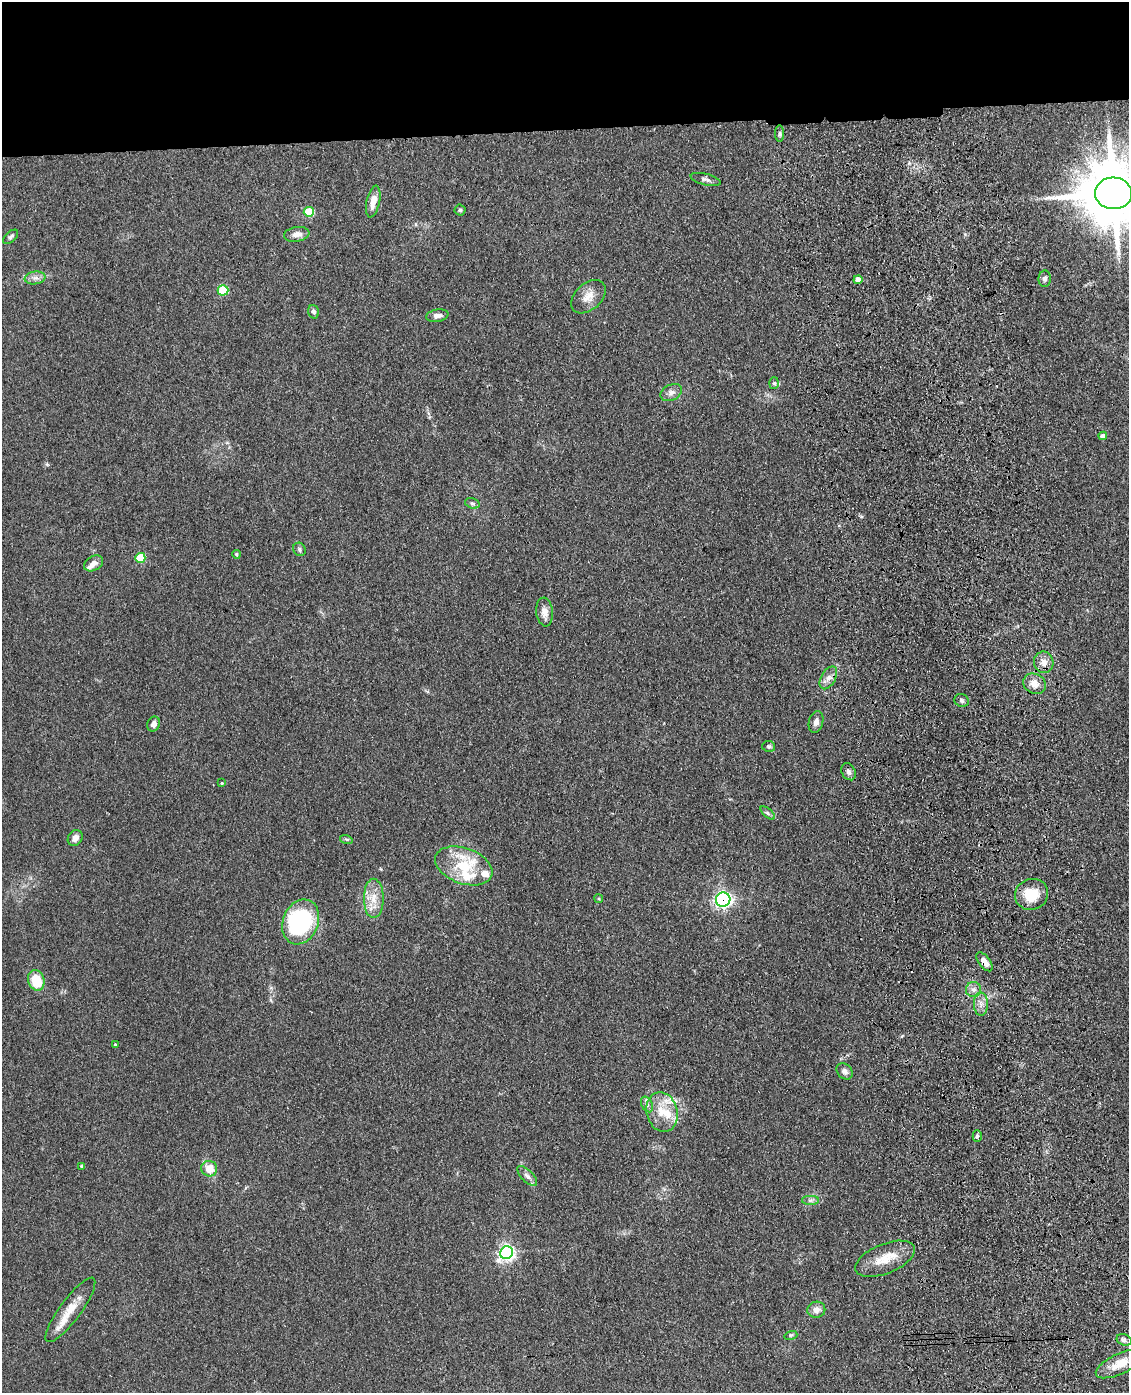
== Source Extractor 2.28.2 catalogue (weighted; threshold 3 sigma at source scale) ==
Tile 2 of 4 x 3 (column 2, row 1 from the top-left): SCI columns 1244-2370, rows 3033-4423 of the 4740 x 4572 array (HDU 1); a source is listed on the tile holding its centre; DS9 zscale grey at full resolution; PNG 1131 x 1395 px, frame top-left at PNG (2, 2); each listed source drawn as its Kron ellipse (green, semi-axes under 4 px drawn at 4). Shown black and unused: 9% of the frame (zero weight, under 3 of 4 exposures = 6% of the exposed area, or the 3 px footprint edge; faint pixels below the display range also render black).
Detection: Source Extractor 2.28.2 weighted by HDU 2 'WHT'; one run over the whole footprint, this tile lists its part. Background 0.0882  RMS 0.0092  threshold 0.0414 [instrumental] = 3 sigma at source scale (4.5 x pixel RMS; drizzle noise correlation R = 1.50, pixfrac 1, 0.05/0.05 arcsec/px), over >= 5 px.
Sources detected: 68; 1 cosmic-ray / hot-pixel residue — neither listed nor drawn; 5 inside a brighter listed object's ellipse — not listed separately; the other 62 listed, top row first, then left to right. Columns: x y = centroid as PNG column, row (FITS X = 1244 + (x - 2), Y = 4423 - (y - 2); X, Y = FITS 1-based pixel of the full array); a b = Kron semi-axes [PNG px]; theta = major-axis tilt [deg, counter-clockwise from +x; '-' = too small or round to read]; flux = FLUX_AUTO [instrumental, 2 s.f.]
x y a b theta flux
780 133 8 4 90 1.8
706 179 15 5 -13 3.3
1114 193 18 16 -4 8000
373 201 16 6 78 10
460 210 5 5 - 1.5
309 212 5 5 - 38
297 234 13 7 10 6
11 237 9 5 43 2.2
35 278 10 6 7 3.9
1045 279 8 6 87 3.6
858 280 4 4 - 8.6
223 290 5 5 - 53
588 297 20 13 42 11
314 312 7 5 -73 3.1
437 316 11 6 11 4.3
774 383 6 5 - 1.9
671 393 11 8 27 4.4
1103 436 4 4 - 4.7
472 503 7 5 -18 1.8
299 549 7 6 - 2.1
236 554 4 4 - 1.5
140 558 5 5 - 40
94 563 10 7 30 5.1
545 612 14 8 -84 7.9
1044 662 11 9 -78 6.7
828 678 12 7 60 5.5
1034 684 12 9 -29 8.5
962 700 7 6 - 2.2
816 722 11 7 75 4.9
154 724 8 6 64 4.6
769 746 6 5 - 2
849 772 9 6 -60 3
221 783 3 3 - 0.85
768 813 9 4 -42 1.9
75 838 8 7 - 4.8
346 839 6 4 -18 1.3
464 866 30 18 -20 38
1031 894 17 15 23 24
374 898 19 10 -90 13
599 899 4 3 - 0.89
723 900 7 7 - 230
301 922 23 17 68 120
984 962 11 6 -52 8
36 980 10 8 -74 26
973 989 7 7 - 3.6
981 1004 11 7 -89 5.2
115 1045 4 4 - 0.99
845 1071 9 7 -47 3.9
647 1104 8 5 -63 2.7
662 1112 20 15 -77 20
977 1136 6 4 -90 1.8
82 1166 4 4 - 1.6
209 1169 8 7 - 14
527 1176 13 5 -44 3.5
810 1200 8 4 0 2.4
507 1253 7 6 - 270
885 1259 31 15 22 20
70 1310 39 10 53 17
816 1310 9 8 - 6.6
791 1335 6 4 17 1.4
1124 1340 7 5 -20 2.7
1121 1364 27 10 25 15
Overlapping masked pixels (flux is a lower limit): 2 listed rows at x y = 723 900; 984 962
Isophote crosses this tile's border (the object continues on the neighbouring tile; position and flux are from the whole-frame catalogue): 1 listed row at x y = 1114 193